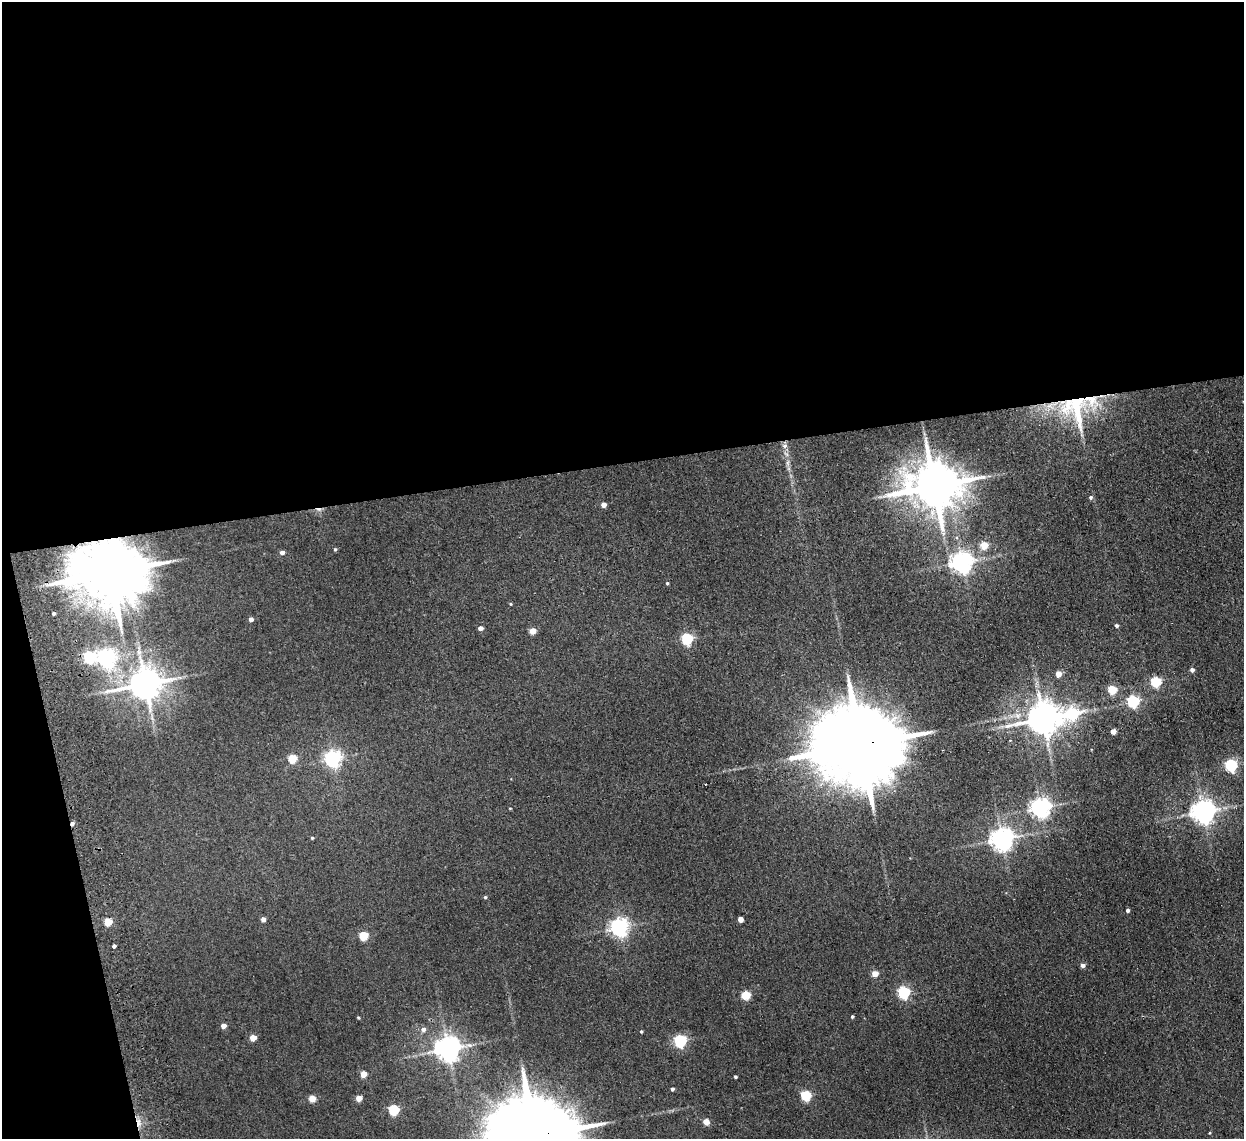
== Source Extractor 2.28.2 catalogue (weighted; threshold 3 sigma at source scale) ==
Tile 1 of 4 x 4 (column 1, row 1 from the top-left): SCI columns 53-1294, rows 3566-4702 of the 5072 x 4970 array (HDU 1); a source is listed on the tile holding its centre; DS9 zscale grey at full resolution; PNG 1246 x 1141 px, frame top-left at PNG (2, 2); no overlay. Shown black and unused: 44% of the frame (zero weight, under 2 of 3 exposures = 3% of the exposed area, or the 3 px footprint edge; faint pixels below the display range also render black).
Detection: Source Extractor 2.28.2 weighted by HDU 2 'WHT'; one run over the whole footprint, this tile lists its part. Background 0.0701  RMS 0.01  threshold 0.0462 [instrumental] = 3 sigma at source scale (4.5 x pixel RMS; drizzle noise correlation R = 1.50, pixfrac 1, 0.05/0.05 arcsec/px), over >= 5 px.
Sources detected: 74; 4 cosmic-ray / hot-pixel residue — not listed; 1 inside a brighter listed object's ellipse — not listed separately; the other 69 listed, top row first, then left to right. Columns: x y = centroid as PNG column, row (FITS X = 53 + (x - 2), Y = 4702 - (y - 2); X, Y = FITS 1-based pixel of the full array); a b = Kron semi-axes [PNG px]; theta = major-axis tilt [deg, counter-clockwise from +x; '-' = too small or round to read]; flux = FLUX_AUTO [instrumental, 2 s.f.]
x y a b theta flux
1092 401 25 18 -51 33
1050 406 13 8 -29 9.9
1077 409 46 15 -83 56
784 446 6 4 71 2.2
934 486 14 12 1 5300
1091 497 6 5 - 1.8
603 505 4 4 - 6.2
984 545 5 5 - 23
335 549 5 4 - 1.2
282 552 5 4 - 4
961 562 7 7 - 690
110 572 19 14 2 10000
667 583 4 3 - 1.1
511 604 5 3 - 0.83
54 613 3 3 - 1.6
251 619 4 4 - 4.5
1116 625 4 4 - 1.9
480 628 4 4 - 5
533 631 4 4 - 14
687 639 6 5 - 110
89 657 6 6 - 120
106 658 6 6 - 410
1192 670 4 4 - 3.1
1058 674 4 4 - 12
1156 682 5 5 - 78
145 684 10 9 - 2100
1112 690 5 5 - 37
1133 701 5 5 - 130
1073 713 10 7 15 98
1043 718 10 9 - 2200
1113 731 4 4 - 7.1
860 745 27 18 5 19000
292 758 5 5 - 35
333 758 6 6 - 360
1231 765 6 5 - 140
705 784 2 2 - 0.74
1040 807 6 6 - 560
1203 812 7 7 - 880
312 838 4 4 - 0.99
1002 839 7 7 - 820
485 897 4 4 - 1.2
1128 910 4 4 - 2.5
263 919 4 4 - 5.3
740 919 5 4 - 6.9
108 922 5 5 - 25
619 927 6 6 - 440
364 936 5 5 - 42
114 946 4 3 - 7.3
1083 965 5 4 - 3.9
875 974 4 4 - 14
904 992 5 5 - 130
746 995 5 5 - 45
852 1016 3 3 - 1.3
358 1017 4 3 - 0.95
223 1026 4 4 - 6.9
423 1029 6 6 - 4.3
641 1031 4 3 - 1
253 1038 4 4 - 15
680 1041 6 5 - 150
448 1049 7 7 - 1000
363 1074 4 4 - 16
735 1077 3 3 - 1.4
672 1089 3 3 - 2
806 1095 5 5 - 74
359 1098 4 4 - 13
312 1099 4 4 - 18
394 1110 5 5 - 75
706 1122 4 4 - 13
535 1136 27 18 3 20000
Overlapping masked pixels (flux is a lower limit): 6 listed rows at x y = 1092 401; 1050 406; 1077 409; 110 572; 860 745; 535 1136
Isophote crosses this tile's border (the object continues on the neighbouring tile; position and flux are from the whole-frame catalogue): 1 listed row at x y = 535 1136